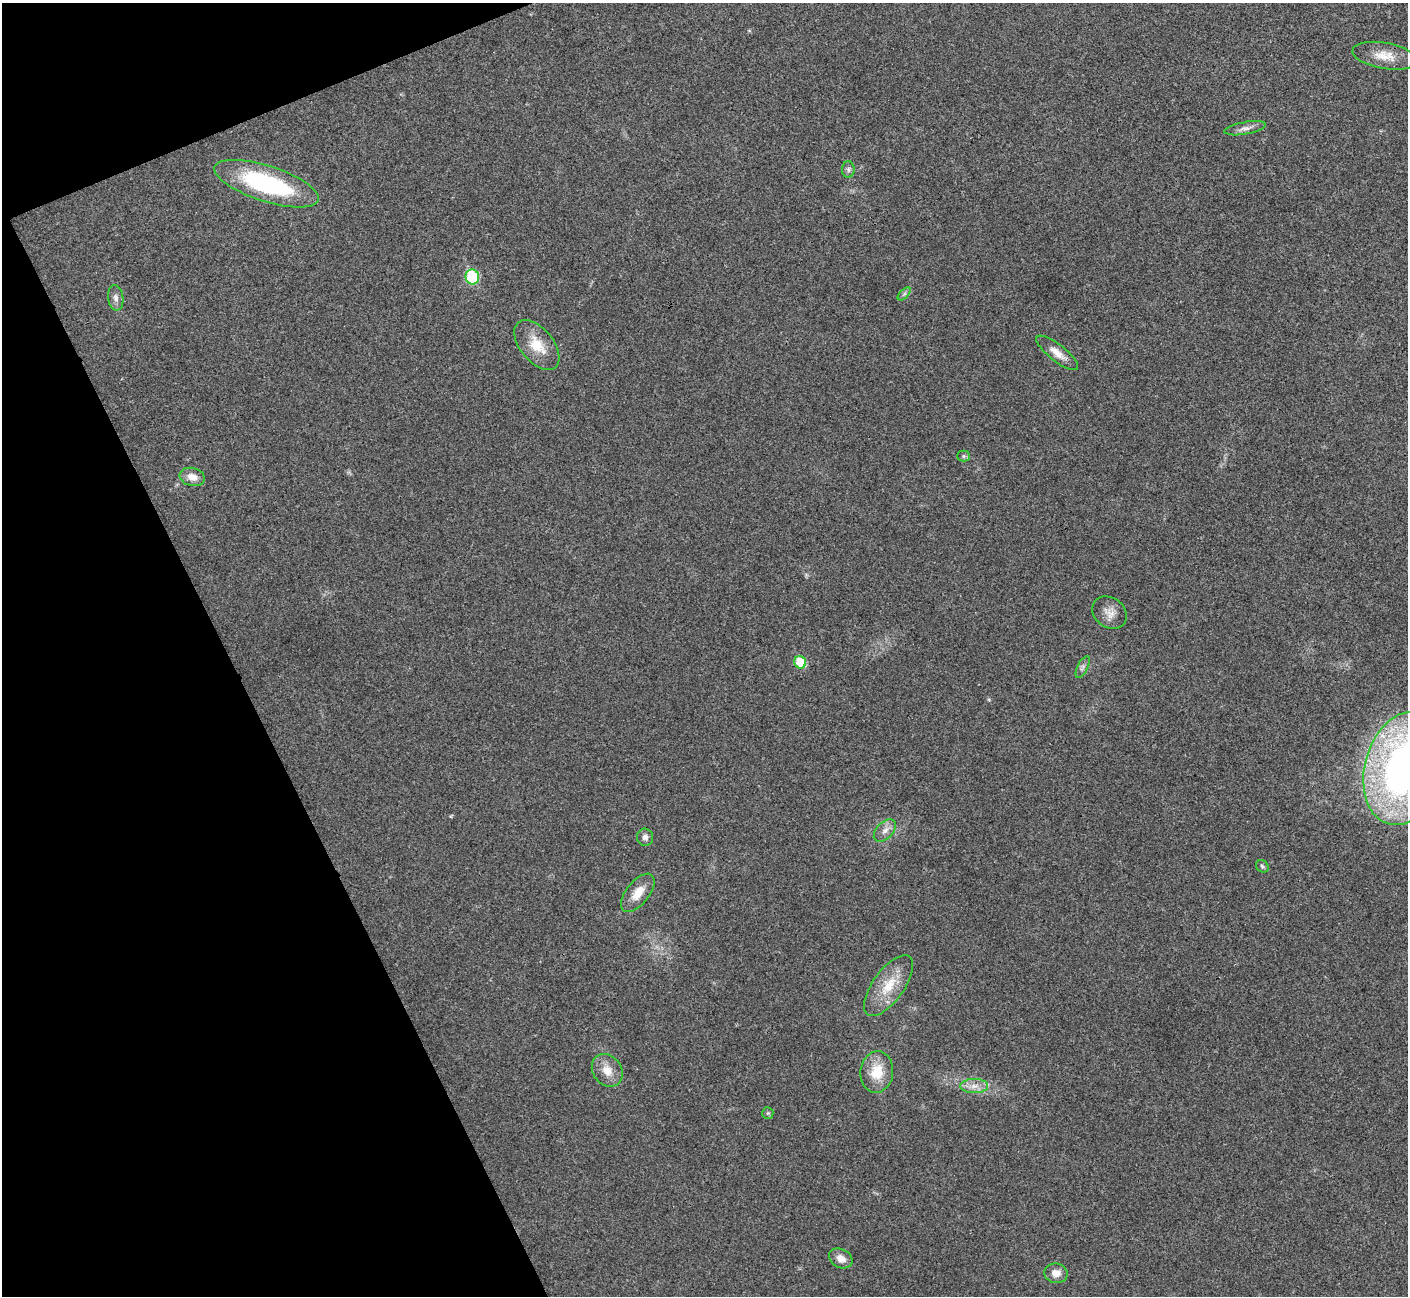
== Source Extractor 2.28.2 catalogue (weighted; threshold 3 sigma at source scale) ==
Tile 5 of 4 x 4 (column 1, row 2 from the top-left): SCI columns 2-1407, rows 2745-4038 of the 5630 x 5621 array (HDU 1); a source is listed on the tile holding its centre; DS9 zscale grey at full resolution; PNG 1410 x 1298 px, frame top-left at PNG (2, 3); each listed source drawn as its Kron ellipse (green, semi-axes under 4 px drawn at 4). Shown black and unused: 20% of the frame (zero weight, under 3 of 4 exposures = <1% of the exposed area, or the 3 px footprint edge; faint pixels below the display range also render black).
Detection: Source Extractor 2.28.2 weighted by HDU 2 'WHT'; one run over the whole footprint, this tile lists its part. Background 0.0216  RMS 0.004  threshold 0.018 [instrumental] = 3 sigma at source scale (4.5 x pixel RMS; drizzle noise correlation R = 1.50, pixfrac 1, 0.05/0.05 arcsec/px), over >= 5 px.
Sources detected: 26; all 26 listed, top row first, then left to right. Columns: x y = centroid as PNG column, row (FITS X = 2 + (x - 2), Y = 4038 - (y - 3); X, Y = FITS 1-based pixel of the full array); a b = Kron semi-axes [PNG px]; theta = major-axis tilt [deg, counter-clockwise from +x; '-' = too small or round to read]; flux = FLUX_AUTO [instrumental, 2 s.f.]
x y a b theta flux
1385 56 33 13 -10 7.6
1245 128 21 6 10 2.4
848 169 8 6 90 1.2
266 184 54 18 -18 50
472 277 7 6 - 25
904 294 8 4 45 0.88
116 298 12 7 -82 2.1
537 345 29 16 -51 10
1057 353 26 8 -38 4.5
964 456 6 5 - 0.75
192 477 12 9 -13 3.9
1110 613 18 14 -36 4.3
800 662 6 6 - 13
1083 667 12 5 64 1.3
1404 768 58 38 75 220
885 830 13 8 45 2.7
645 837 8 8 - 1.6
1262 866 7 5 -44 0.9
638 893 23 11 51 6.5
888 986 36 15 54 12
607 1070 17 14 -53 5.7
877 1072 21 16 82 10
974 1086 14 7 0 3.3
768 1113 6 5 - 0.64
841 1258 12 9 -27 3.3
1056 1273 11 10 - 3.6
Isophote crosses this tile's border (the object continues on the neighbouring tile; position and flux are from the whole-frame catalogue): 1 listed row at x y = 1404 768